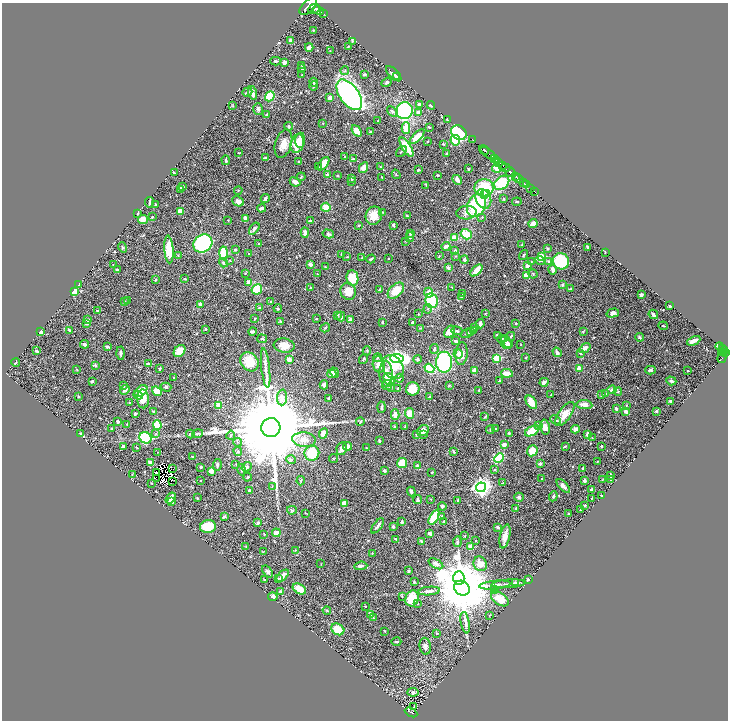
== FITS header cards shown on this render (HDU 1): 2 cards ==
NAXIS1  =                 1452
NAXIS2  =                 1436

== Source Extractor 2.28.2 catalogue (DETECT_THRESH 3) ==
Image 1452 x 1436 px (HDU 1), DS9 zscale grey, zoomed out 1/2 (1 PNG px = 2 x 2 image px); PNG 730 x 722 px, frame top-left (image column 1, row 1435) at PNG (2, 3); each listed source drawn as its Kron ellipse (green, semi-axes under 4 px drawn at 4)
Background 0.728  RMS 0.015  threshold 0.0446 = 3 sigma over >= 5 px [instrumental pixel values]
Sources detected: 622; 28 cannot appear on this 1/2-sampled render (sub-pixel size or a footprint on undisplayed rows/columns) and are neither listed nor drawn; of the other 594, the 500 brightest by FLUX_AUTO listed and drawn (94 fainter detections omitted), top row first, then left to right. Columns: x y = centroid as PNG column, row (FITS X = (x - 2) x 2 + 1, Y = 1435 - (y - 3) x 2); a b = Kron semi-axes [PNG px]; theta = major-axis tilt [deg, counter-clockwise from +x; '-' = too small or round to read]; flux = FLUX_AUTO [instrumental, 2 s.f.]
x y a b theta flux
308 6 11 6 46 4600
314 9 6 4 27 2400
318 10 6 3 -20 2100
324 14 2 1 - 99
313 30 2 2 - 1.9
291 41 4 3 - 15
352 41 4 2 - 2.5
348 46 2 2 - 1.5
309 47 4 3 - 25
330 51 2 1 - 1.4
276 61 5 3 - 4.7
285 62 3 3 - 24
302 65 4 2 - 2.6
302 69 4 3 - 5.4
345 70 4 3 - 3.6
364 74 3 2 - 6.1
394 74 10 4 -45 11
302 75 3 2 - 1.5
397 77 4 3 - 2.3
313 82 4 3 - 4.2
387 82 5 3 - 4
313 86 5 3 - 3.6
247 92 5 3 - 4.4
252 93 7 3 -74 24
349 95 17 9 -55 1000
270 96 5 4 - 140
330 98 3 3 - 21
419 104 3 3 - 12
431 105 4 2 - 4.1
233 106 4 2 - 1.8
258 109 6 5 - 5.6
392 111 6 4 -37 6.3
405 111 9 8 - 440
418 112 4 3 - 10
267 114 3 2 - 3.2
447 120 2 2 - 2.5
377 121 2 2 - 1.5
323 123 3 2 - 1.7
289 126 4 4 - 5.5
429 127 3 2 - 2.4
406 128 6 4 90 51
357 131 6 4 -52 32
371 132 3 2 - 2.6
459 133 8 6 -40 370
417 137 9 4 45 43
300 140 7 5 82 32
455 140 5 4 - 71
473 140 3 1 - 16
427 141 2 2 - 1.9
297 143 9 6 75 58
283 144 14 8 73 30
443 144 3 2 - 3.1
406 147 11 4 -58 79
484 150 5 2 - 1200
401 152 6 2 50 2.8
239 153 2 2 - 2.1
446 153 3 2 - 3
489 154 9 2 -36 1200
345 157 3 2 - 6.1
265 158 4 3 - 3.5
353 159 3 2 - 3.5
494 159 4 2 - 120
226 160 5 2 - 5.4
496 160 2 1 - 110
298 162 3 2 - 2.4
499 162 4 2 - 500
323 164 8 4 52 30
503 165 3 1 - 280
319 167 3 2 - 2.1
381 167 4 2 - 1.7
363 168 6 4 62 21
506 168 5 2 - 460
468 169 3 2 - 3.1
497 169 4 3 - 21
418 170 3 2 - 2.6
510 172 5 2 - 1600
174 173 3 2 - 3.2
396 174 5 3 - 3.6
327 175 2 2 - 26
438 175 2 2 - 3.8
338 176 3 3 - 2.3
516 176 2 1 - 340
301 177 4 2 - 2.8
382 177 3 2 - 1.9
352 179 3 3 - 2.7
519 179 5 2 - 1100
457 180 5 3 - 13
351 181 3 2 - 1.7
295 182 5 3 - 18
523 182 2 1 - 180
502 183 8 6 38 97
426 185 3 2 - 1.5
526 185 3 1 - 100
183 187 3 3 - 2.9
484 188 9 8 - 120
530 188 2 1 - 28
181 189 3 3 - 7.8
238 190 4 2 - 1.6
534 191 3 1 - 12
484 194 3 3 - 32
487 194 3 3 - 29
265 199 4 2 - 6.8
483 199 10 7 -68 29
504 199 3 3 - 2.7
238 201 6 5 - 13
149 202 5 2 - 6.6
517 202 5 2 - 2.6
155 204 2 2 - 2.6
476 205 12 9 67 210
326 207 5 4 - 37
262 208 4 3 - 9.5
180 211 4 3 - 26
382 212 3 3 - 1.9
138 213 3 2 - 3.7
466 213 10 7 5 19
374 216 9 8 - 41
407 216 3 2 - 2.5
152 217 2 2 - 4
482 217 3 3 - 1.8
143 219 5 4 - 27
245 219 4 3 - 17
228 220 2 2 - 2.4
310 221 2 2 - 4.3
533 223 4 3 - 21
393 225 3 2 - 6
359 226 4 3 - 2.6
254 229 7 4 55 7.1
305 233 5 4 - 9.8
328 234 6 3 -14 6
410 234 3 3 - 3.4
466 234 6 5 - 47
410 237 5 3 - 6.9
454 237 3 3 - 21
406 241 2 2 - 3.1
203 243 10 8 36 360
259 244 3 2 - 2.5
522 245 3 2 - 1.5
446 246 4 3 - 13
123 247 5 3 - 3.6
587 247 4 2 - 4.3
169 249 14 4 -86 72
548 249 3 3 - 2.9
235 250 3 3 - 3.4
455 251 3 3 - 5
605 252 2 1 - 1.6
223 253 6 4 86 150
249 254 3 2 - 1.4
178 255 3 2 - 1.4
342 255 3 3 - 8.6
523 255 5 3 - 3.4
439 256 3 2 - 2.3
456 256 4 2 - 1.8
346 257 4 2 - 2.1
542 257 3 3 - 140
362 258 3 2 - 1.5
388 258 2 2 - 2
371 259 5 2 - 3.2
464 260 4 3 - 5
540 260 5 4 - 6.9
230 261 4 2 - 2.3
561 261 8 7 - 160
531 262 3 3 - 1.5
549 262 4 3 - 3.8
224 263 5 4 - 5.9
310 264 3 3 - 9.7
113 265 2 1 - 1.5
527 266 4 3 - 15
325 267 3 2 - 1.6
448 267 3 3 - 6.3
117 270 2 2 - 5.8
476 270 7 3 45 31
553 270 5 3 - 14
245 273 3 3 - 2.2
317 274 2 2 - 1.6
533 274 4 3 - 3.2
526 276 4 3 - 35
352 278 7 6 - 59
185 279 3 2 - 1.5
155 280 3 2 - 2.7
249 282 4 4 - 21
79 284 4 2 - 2
563 285 3 3 - 5.2
310 287 3 2 - 1.8
452 287 4 2 - 2.1
257 289 5 4 - 83
380 289 3 3 - 3.6
571 289 4 2 - 4.2
348 291 9 7 -69 37
396 291 10 6 43 48
74 292 4 3 - 47
428 293 5 4 - 14
463 294 3 2 - 2
641 295 3 3 - 7
461 297 3 2 - 3.5
124 301 3 3 - 2.3
128 301 4 3 - 3
432 301 7 6 - 130
271 302 3 2 - 1.9
200 304 3 3 - 8.1
670 306 2 2 - 7.8
260 308 3 3 - 4.7
278 308 4 3 - 2.9
428 309 5 3 - 3.5
97 310 3 3 - 2.1
485 313 3 2 - 1.6
613 313 6 4 17 15
418 314 3 3 - 2.3
653 314 5 3 - 11
337 315 3 3 - 4.6
341 316 5 3 - 6.8
254 319 2 2 - 2.2
317 319 3 3 - 2.9
350 319 4 3 - 7.6
88 320 2 2 - 14
280 321 3 2 - 2.7
382 322 3 2 - 3
413 322 3 2 - 8.5
86 324 4 3 - 2.9
480 324 4 3 - 10
516 324 2 2 - 3
663 326 4 2 - 3.8
474 327 3 2 - 1.8
325 328 5 3 - 2.8
420 328 3 2 - 1.5
206 329 2 2 - 5
69 330 4 2 - 4.9
473 330 4 3 - 2.1
253 331 4 3 - 7.4
457 331 6 4 -17 4.2
470 331 3 3 - 2.8
583 331 4 3 - 2
40 332 4 3 - 12
450 332 7 5 57 34
467 333 6 3 17 4.7
497 335 4 3 - 3.2
511 336 4 3 - 2.9
639 337 4 3 - 5.7
262 339 5 3 - 3.1
502 339 4 3 - 6.9
456 341 3 2 - 7.9
694 341 7 2 24 19
506 342 7 4 -58 7.9
85 344 4 3 - 8.7
521 344 2 2 - 1.9
507 345 6 3 9 14
284 346 10 7 -8 30
107 347 4 2 - 6.3
720 347 4 2 - 370
585 348 6 3 37 15
722 348 2 1 - 120
434 349 5 3 - 4.7
37 351 4 2 - 4.2
180 351 7 5 50 42
367 351 5 3 - 2.6
724 351 5 2 - 360
557 352 5 3 - 9.9
721 352 3 1 - 61
120 353 6 3 -88 7.3
580 353 3 2 - 2.3
725 353 4 2 - 530
458 354 5 4 - 11
462 354 11 6 86 20
722 357 6 4 74 150
378 358 4 3 - 3.4
497 358 3 3 - 130
526 358 4 2 - 2.3
289 359 4 3 - 16
363 359 5 3 - 3.2
397 359 7 4 -6 1200
418 359 4 3 - 5.2
249 362 10 8 -52 71
444 362 10 8 87 280
16 363 4 2 - 2.7
148 364 4 2 - 7.9
379 364 8 6 -77 28
95 365 4 4 - 3.6
393 367 13 9 -57 57
266 368 20 3 -84 17
429 368 5 4 - 88
579 368 2 2 - 44
77 369 3 2 - 1.6
160 369 4 2 - 3.2
650 370 5 4 - 7
474 371 3 2 - 35
688 371 2 2 - 2.2
334 373 5 3 - 6.5
507 373 6 3 -5 35
332 374 4 4 - 8.4
386 374 13 6 -88 37
174 378 3 2 - 2.5
399 378 4 3 - 4.3
389 379 7 5 -61 39
92 381 3 2 - 6.9
499 381 3 2 - 3
671 381 5 4 - 5.3
544 382 4 3 - 13
124 385 2 2 - 4.7
324 385 4 4 - 8
387 385 5 5 - 6.7
449 386 4 2 - 1.7
166 387 5 3 - 4.1
390 387 4 4 - 5.8
398 388 3 3 - 2
413 389 7 6 - 44
125 390 5 3 - 14
479 390 2 2 - 2.7
612 390 4 3 - 14
141 391 7 4 39 47
157 391 5 4 - 43
618 392 4 4 - 3.9
605 394 2 2 - 16
138 395 5 3 - 12
551 395 2 2 - 2.2
602 395 3 3 - 3.5
78 396 3 3 - 2.1
282 397 8 5 86 19
430 397 3 3 - 5.5
143 399 9 6 -88 47
329 399 3 2 - 5
671 401 3 2 - 5.9
531 402 8 4 -55 38
129 403 3 2 - 2.6
219 405 3 2 - 68
584 405 8 4 -5 19
626 405 3 2 - 1.6
382 407 6 3 87 6.8
616 409 3 3 - 6.8
626 411 4 3 - 14
656 411 2 2 - 11
154 412 3 2 - 5.1
410 413 5 4 - 31
135 414 3 3 - 4.8
395 414 5 3 - 19
565 414 14 6 54 44
485 417 2 2 - 2.8
556 420 5 4 - 6.2
118 421 3 2 - 3.3
360 422 4 3 - 4
127 424 4 3 - 2.3
157 425 5 4 - 110
539 425 3 3 - 2.4
394 427 2 2 - 10
405 427 3 2 - 1.6
545 427 7 5 -78 17
112 428 2 2 - 4.4
271 428 9 9 - 100000
495 429 3 2 - 1.5
575 429 4 3 - 12
490 430 4 3 - 3
423 431 6 5 - 25
532 431 8 4 29 63
198 433 6 3 14 4.7
323 433 5 4 - 18
509 433 3 2 - 3
81 434 4 3 - 2.5
156 434 4 4 - 3.3
190 434 4 3 - 2.6
587 434 4 3 - 13
231 435 4 3 - 4.1
416 435 4 3 - 2.4
423 435 4 2 - 2.1
145 438 6 5 - 230
592 438 3 2 - 1.5
304 440 12 7 -5 24
379 441 3 3 - 4.1
238 442 4 3 - 3.2
504 445 4 3 - 11
123 446 3 2 - 7.7
348 446 4 3 - 9.9
565 446 4 3 - 3.1
602 446 2 2 - 2.8
137 448 3 2 - 1.6
366 448 2 2 - 1.6
342 449 6 5 - 11
238 451 4 4 - 4.9
454 451 4 2 - 3
532 451 5 5 - 31
158 452 2 2 - 1.4
312 453 7 7 - 130
192 456 2 2 - 1.8
499 458 5 4 - 110
333 459 4 3 - 2.7
291 460 5 4 - 4.8
597 461 3 1 - 1.7
151 463 4 3 - 19
402 463 5 5 - 67
236 464 3 2 - 2
540 464 2 2 - 24
217 465 6 3 83 6.6
418 466 4 3 - 9.3
201 467 3 2 - 6.2
247 467 5 3 - 7.2
583 468 3 3 - 4.2
173 469 2 2 - 4
241 470 6 3 -77 6.2
384 470 3 3 - 6.9
495 470 3 3 - 2.3
211 471 3 3 - 21
156 472 3 1 - 1.8
432 472 3 2 - 2.6
132 475 4 3 - 2.1
611 475 3 2 - 2.7
248 477 4 3 - 2.9
157 478 3 1 - 1.6
542 479 3 2 - 1.8
611 479 3 2 - 5.4
200 480 2 2 - 1.8
602 480 3 2 - 1.9
173 481 2 1 - 2.4
301 481 5 2 - 2.2
584 481 3 2 - 13
151 483 2 2 - 2.3
502 483 3 3 - 2.2
272 486 3 3 - 1.8
563 486 9 4 -47 15
481 487 5 4 - 1500
249 490 2 2 - 5
592 490 3 3 - 20
411 491 5 3 - 7.7
601 495 2 2 - 1.5
553 496 5 3 - 5.2
519 497 5 4 - 8.3
171 498 6 3 57 16
197 498 3 2 - 2
592 498 2 2 - 1.9
431 499 3 2 - 1.7
418 500 4 3 - 5.5
458 500 3 2 - 3.6
172 501 4 3 - 19
344 503 4 4 - 25
584 505 3 2 - 5.7
442 506 4 3 - 5.9
516 508 3 2 - 4
292 510 5 4 - 4.2
580 510 2 2 - 1.5
306 513 3 2 - 1.4
568 514 3 2 - 2.6
442 516 4 3 - 2.5
224 517 3 3 - 7.7
434 517 8 4 59 84
444 521 3 2 - 1.9
402 522 3 2 - 4.4
258 523 3 2 - 5.9
377 526 9 2 52 7.8
208 527 8 6 10 100
393 527 3 3 - 6.1
498 527 4 3 - 5.8
276 533 4 4 - 16
264 534 3 2 - 1.6
430 534 4 3 - 12
465 536 3 2 - 1.6
505 536 12 5 77 23
396 539 4 3 - 3.6
421 541 3 3 - 4.6
476 541 3 2 - 1.5
457 542 5 3 - 3.1
246 546 2 2 - 1.5
471 547 4 3 - 23
295 550 3 3 - 1.6
263 551 3 2 - 1.6
372 553 2 2 - 1.9
321 564 3 2 - 1.4
436 564 8 4 -29 12
480 564 7 6 - 33
361 566 6 3 5 10
409 571 3 3 - 4.4
267 572 7 4 -53 6.6
283 576 8 3 43 20
278 578 3 2 - 2.2
459 578 7 5 90 1300
264 579 2 2 - 1.9
528 579 3 2 - 4.6
414 582 3 3 - 2.3
515 582 3 3 - 9.5
508 584 17 3 4 11
495 585 15 3 5 16
462 588 8 7 - 33000
299 589 7 4 -32 39
494 590 3 2 - 1.5
280 591 3 3 - 3.2
429 591 11 3 5 12
402 596 3 2 - 1.9
273 597 4 4 - 11
412 598 8 6 68 100
500 599 10 6 -33 64
418 603 3 3 - 2.1
365 606 2 2 - 1.7
327 610 4 3 - 3
370 614 3 3 - 2.1
489 615 4 2 - 1.8
373 618 3 2 - 2.1
465 623 11 4 -79 13
338 629 7 5 -35 54
385 631 3 2 - 2.1
437 633 3 3 - 2.7
396 642 5 3 - 3.2
425 646 8 5 -82 12
413 692 5 4 - 6.2
414 707 4 2 - 4.1
411 712 7 2 -26 170
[94 fainter detections neither listed nor drawn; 28 sub-pixel or undisplayed-footprint detections neither listed nor drawn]